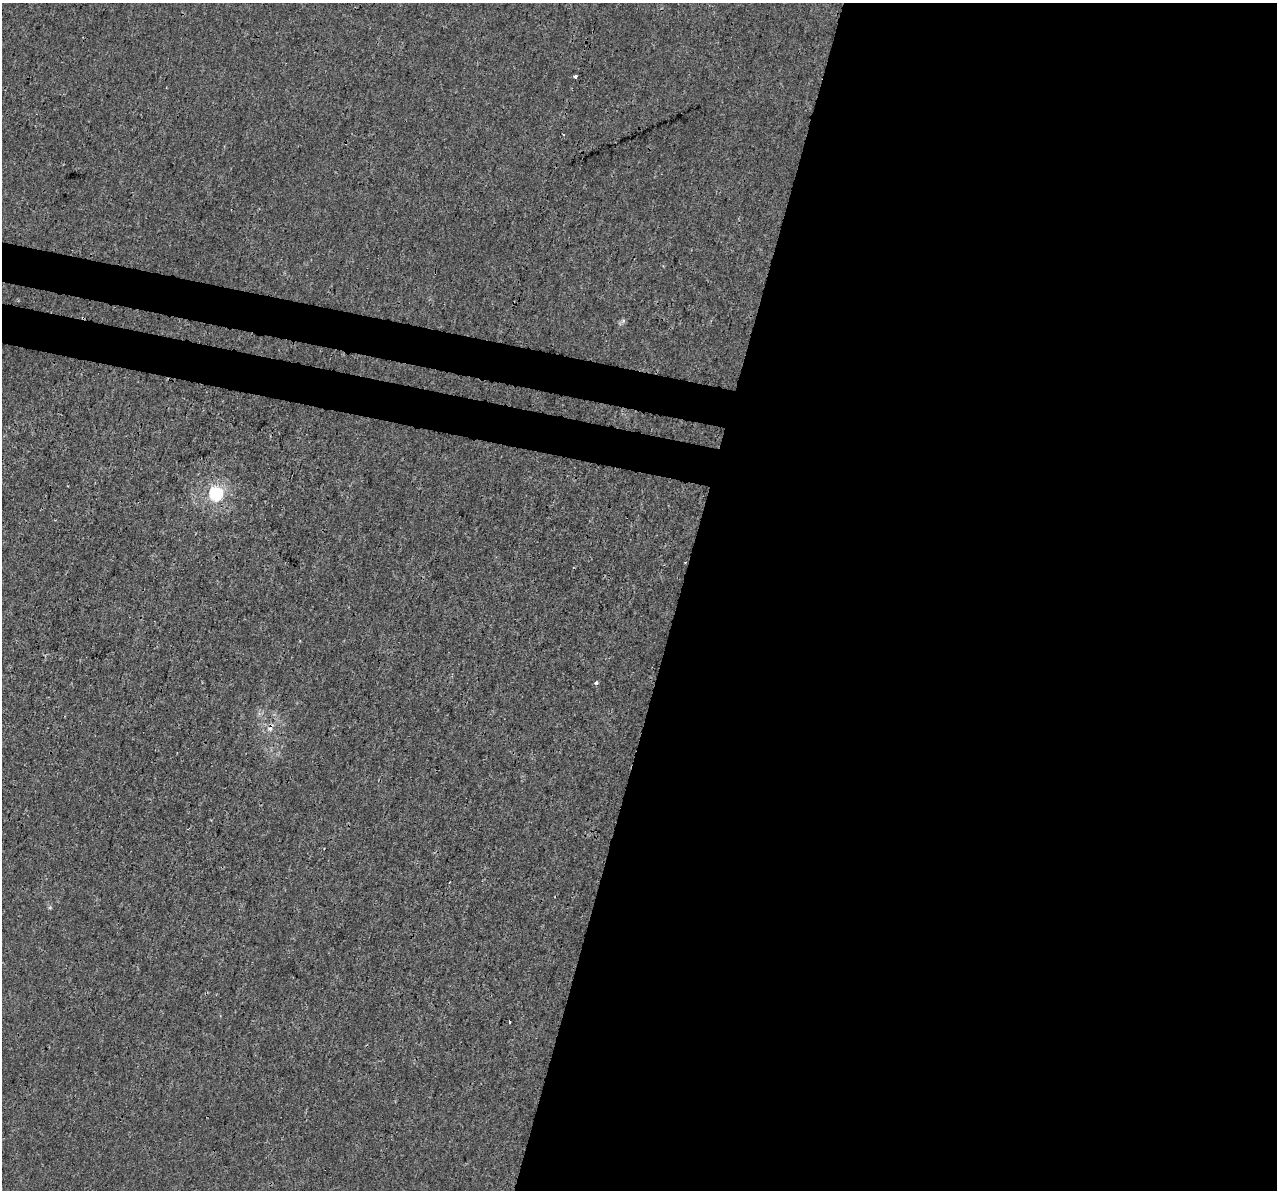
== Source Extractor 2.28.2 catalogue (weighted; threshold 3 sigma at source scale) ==
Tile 12 of 4 x 4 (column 4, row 3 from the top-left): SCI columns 3852-5126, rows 1528-2715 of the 5142 x 5368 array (HDU 1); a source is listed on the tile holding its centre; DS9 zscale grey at full resolution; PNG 1279 x 1192 px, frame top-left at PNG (2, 3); no overlay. Shown black and unused: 51% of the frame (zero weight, under 3 of 4 exposures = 5% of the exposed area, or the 3 px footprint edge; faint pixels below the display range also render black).
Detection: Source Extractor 2.28.2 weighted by HDU 2 'WHT'; one run over the whole footprint, this tile lists its part. Background 1.88e-04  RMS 0.0015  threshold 0.00666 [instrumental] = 3 sigma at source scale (4.5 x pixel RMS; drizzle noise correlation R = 1.50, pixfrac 1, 0.0396/0.0396 arcsec/px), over >= 5 px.
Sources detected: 6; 2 cosmic-ray / hot-pixel residue — not listed; the other 4 listed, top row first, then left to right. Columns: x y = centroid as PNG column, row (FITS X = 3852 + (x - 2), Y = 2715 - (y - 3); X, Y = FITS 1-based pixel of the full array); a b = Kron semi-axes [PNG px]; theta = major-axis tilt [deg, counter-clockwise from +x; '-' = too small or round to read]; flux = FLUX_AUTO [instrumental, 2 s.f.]
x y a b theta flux
575 76 3 3 - 0.32
216 493 6 6 - 23
596 683 4 4 - 0.38
509 1022 3 3 - 0.41